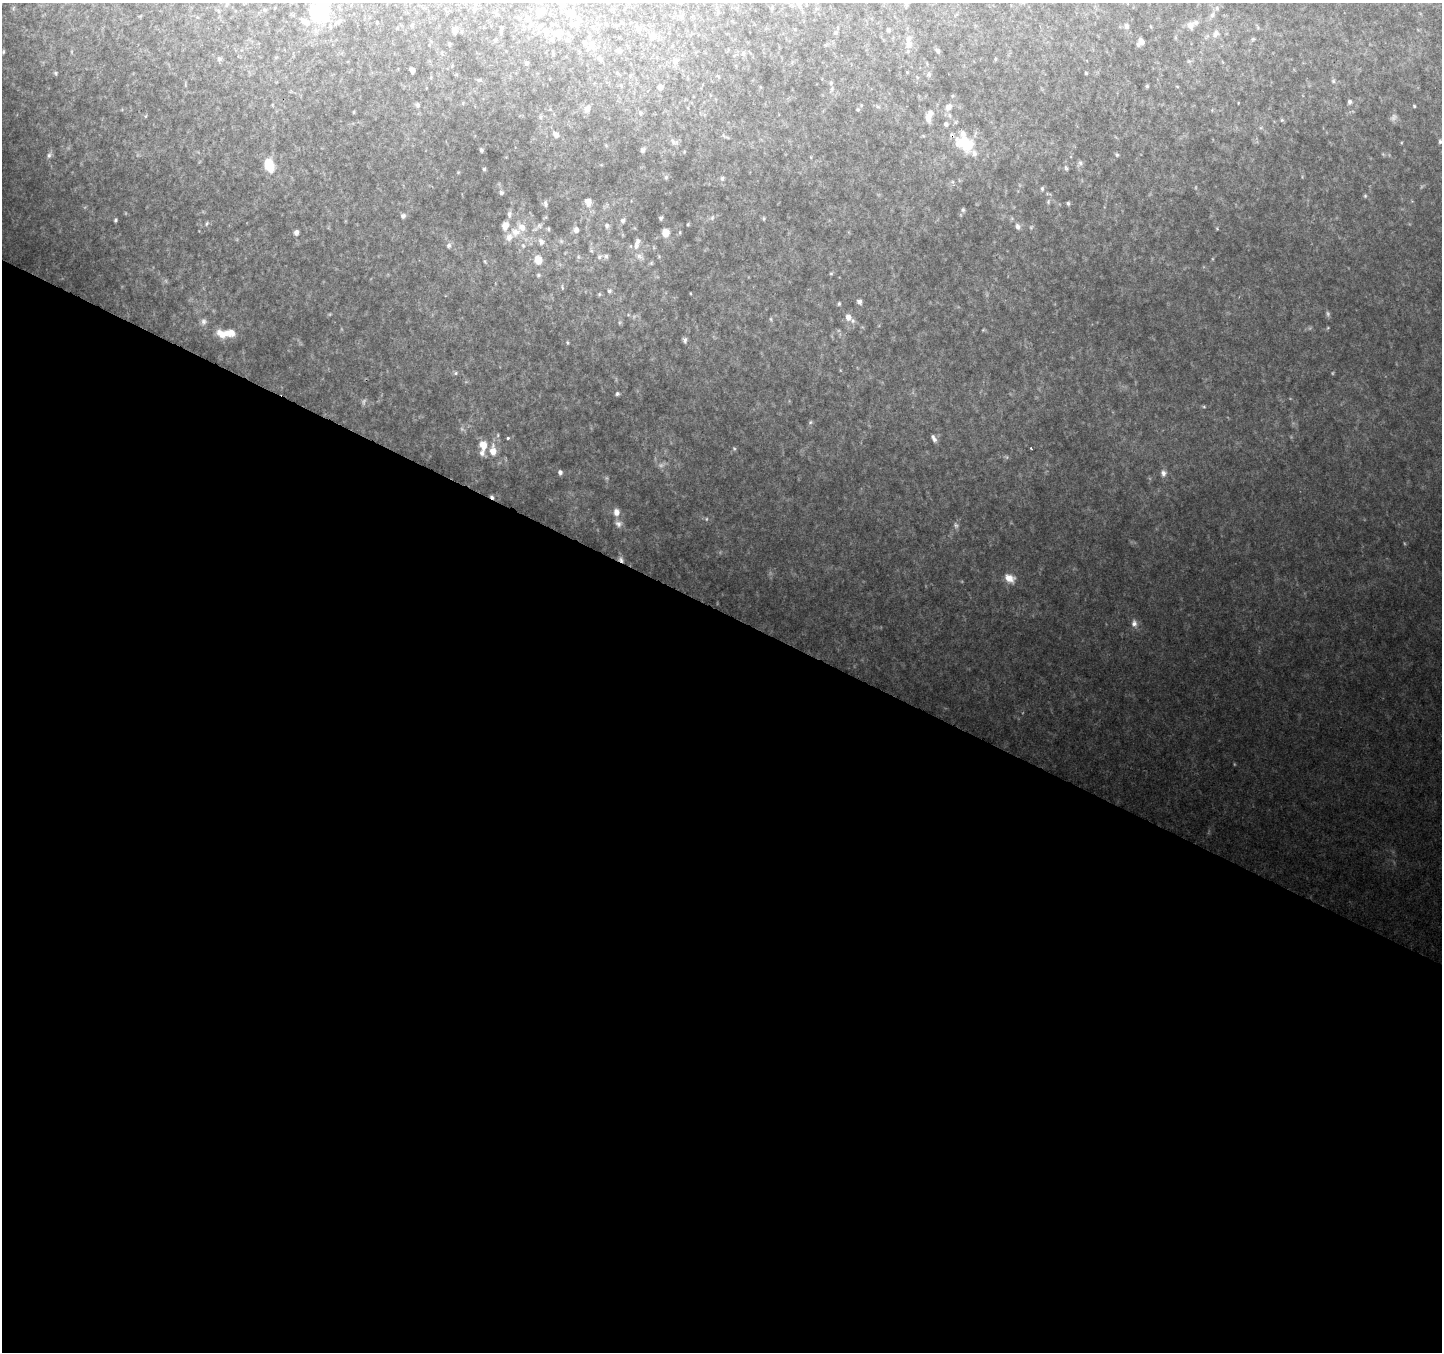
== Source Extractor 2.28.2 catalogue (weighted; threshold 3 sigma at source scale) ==
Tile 14 of 4 x 4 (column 2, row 4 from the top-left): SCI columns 1450-2889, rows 266-1615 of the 5768 x 5863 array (HDU 1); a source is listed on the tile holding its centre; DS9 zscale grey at full resolution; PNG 1444 x 1354 px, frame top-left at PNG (2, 3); no overlay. Shown black and unused: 55% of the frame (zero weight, under 2 of 3 exposures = <1% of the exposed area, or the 3 px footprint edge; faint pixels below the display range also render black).
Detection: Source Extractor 2.28.2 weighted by HDU 2 'WHT'; one run over the whole footprint, this tile lists its part. Background 0.111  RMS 0.0095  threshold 0.0427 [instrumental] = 3 sigma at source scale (4.5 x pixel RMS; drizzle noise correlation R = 1.50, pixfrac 1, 0.0396/0.0396 arcsec/px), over >= 5 px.
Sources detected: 183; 15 too faint to see at this stretch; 1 cosmic-ray / hot-pixel residue — not listed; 18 inside a brighter listed object's ellipse — not listed separately; the other 149 listed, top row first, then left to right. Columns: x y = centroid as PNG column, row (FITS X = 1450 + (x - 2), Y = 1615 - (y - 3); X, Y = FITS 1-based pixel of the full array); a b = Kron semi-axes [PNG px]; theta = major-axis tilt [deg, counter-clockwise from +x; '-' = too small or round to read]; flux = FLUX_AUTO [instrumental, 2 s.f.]
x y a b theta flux
906 3 8 6 -52 2.1
799 4 9 7 -76 4.1
1217 8 6 4 -90 1.5
474 10 9 5 90 2.6
218 11 6 4 -88 1.2
539 12 11 9 77 6.6
320 13 23 21 39 57
496 13 11 3 -41 1.4
572 13 13 11 -73 11
1212 15 7 6 - 2.6
527 18 8 7 - 4.5
412 25 6 5 - 1.8
1190 25 9 7 -71 4.7
1126 26 7 6 - 2.8
501 28 6 5 - 1.6
638 28 7 4 89 1.8
888 30 4 4 - 2.1
454 31 7 5 -80 3.6
557 33 17 11 15 11
835 33 6 5 - 2
1216 34 11 8 66 4.7
652 36 8 8 - 5.3
1253 39 5 5 - 1.4
495 40 5 5 - 1.2
567 40 8 6 -15 2.1
909 42 17 8 -86 9.4
1141 42 7 6 - 5.8
449 44 5 3 - 1.5
591 45 13 7 58 6.3
619 50 5 5 - 2.5
938 51 5 4 - 2.6
3 52 6 4 76 1.4
553 53 5 3 - 1.2
743 53 8 5 -88 2.3
276 57 6 3 19 0.96
219 59 7 6 - 2.3
601 59 6 5 - 2.3
675 61 12 8 46 5.1
527 63 6 5 - 1.9
412 70 5 4 - 4.1
56 73 6 6 - 1.7
1086 73 4 3 - 1
929 74 7 6 - 2.3
479 80 6 4 40 1.3
1333 81 5 5 - 1.6
831 83 6 5 - 1.5
621 86 6 4 -48 1.3
1147 86 4 4 - 1.3
660 87 6 5 - 4.1
1349 102 6 5 - 2.2
417 105 7 5 -75 2.3
1414 106 4 4 - 1.2
878 107 6 4 -18 1.6
948 107 10 8 54 6.5
587 109 12 7 66 4.3
858 109 5 4 - 1.3
354 112 5 3 - 0.91
640 113 8 6 -73 2.5
928 117 11 7 -77 7.2
1282 120 5 5 - 1.4
946 124 7 6 - 2.4
1261 128 6 4 -17 1.5
556 134 9 7 -49 4.5
723 136 7 3 -71 1.2
1440 141 5 4 - 2
674 142 12 8 -22 4
967 144 20 13 -24 49
606 145 5 4 - 1.2
481 150 4 4 - 1.9
642 150 6 5 - 3.5
49 155 9 7 55 3.1
1117 155 5 4 - 1.6
1080 163 10 6 62 2.9
269 165 13 9 -70 26
1066 168 7 5 -72 1.8
484 169 4 4 - 1.4
458 172 5 4 - 0.96
666 177 6 5 - 2.1
722 178 7 6 - 2.6
1042 188 6 4 90 1.7
501 193 5 5 - 2.5
1048 194 9 3 -11 1.3
1365 196 6 5 - 1.3
1048 201 7 4 71 1.8
588 202 11 9 -60 8
1068 203 4 4 - 1.6
545 204 9 5 -82 2.6
963 210 6 5 - 1.7
509 214 9 6 83 3.3
403 216 7 6 - 3
661 218 4 4 - 1.9
712 218 8 6 74 2.6
764 218 5 4 - 1.4
115 220 4 3 - 1.4
623 220 7 6 - 3
207 224 8 4 54 1.9
688 224 4 4 - 1.1
607 225 7 6 - 2.5
539 226 9 7 60 3.4
1018 226 8 7 - 3.7
1031 227 7 5 68 1.6
1217 228 5 4 - 0.99
548 229 5 4 - 1.3
576 230 7 7 - 4.3
296 232 6 5 - 3.4
516 232 15 13 -11 12
680 232 5 3 - 1.1
665 233 8 7 - 10
561 241 7 4 -45 1.8
541 242 8 7 - 4.5
449 245 8 6 67 3
523 246 6 5 - 1.7
636 246 9 8 - 5.3
606 256 7 6 - 2.4
639 256 12 7 -33 4.6
578 257 6 4 47 1.4
599 257 8 6 60 2.5
538 260 8 7 - 13
485 261 6 4 -88 1.2
831 273 5 4 - 1.2
538 275 6 5 - 1.4
562 287 7 3 -78 1.2
609 291 5 5 - 2.1
599 294 5 4 - 1.2
859 301 6 5 - 3.4
839 304 5 4 - 1.4
848 317 8 7 - 6.3
771 319 6 4 -88 1.3
204 322 10 8 78 3.9
619 323 6 4 72 1.2
230 333 15 9 -3 14
685 340 6 5 - 2.9
567 343 6 3 -71 1.1
456 373 6 5 - 1.8
617 394 5 5 - 2
1204 407 6 4 -1 1.2
810 422 6 5 - 1.5
508 438 3 3 - 2.3
934 438 10 5 -64 3.5
483 445 8 7 - 14
493 451 14 9 -88 12
560 472 6 5 - 3
1163 473 10 8 -85 4.2
616 512 10 7 -88 7.3
618 524 11 8 -29 4.8
956 525 7 5 -67 2.6
621 559 8 6 -50 3.6
1010 578 14 9 -29 12
1134 623 11 8 -83 5.7
Overlapping masked pixels (flux is a lower limit): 2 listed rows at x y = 967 144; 621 559
Isophote crosses this tile's border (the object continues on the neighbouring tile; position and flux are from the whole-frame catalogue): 4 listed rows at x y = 906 3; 799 4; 320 13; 1440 141
Unlisted compact peaks at least as high as the median listed source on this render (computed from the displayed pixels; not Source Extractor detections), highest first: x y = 1031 448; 690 293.